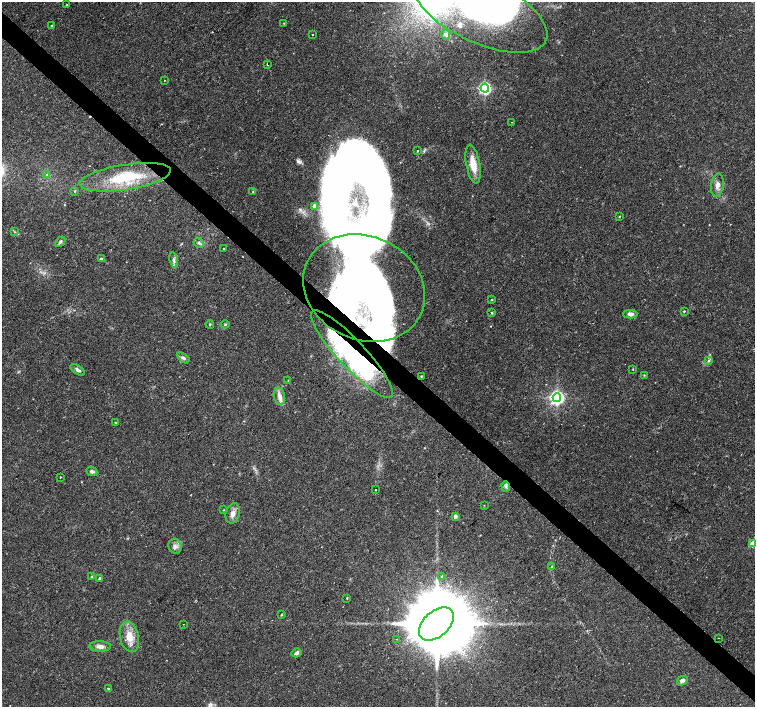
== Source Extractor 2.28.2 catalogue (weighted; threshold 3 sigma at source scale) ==
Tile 6 of 4 x 4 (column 2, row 2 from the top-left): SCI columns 1506-3010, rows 2982-4390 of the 6026 x 6026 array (HDU 1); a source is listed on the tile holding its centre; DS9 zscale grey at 2 x 2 block average (1 PNG px = mean of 2 x 2 image px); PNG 757 x 709 px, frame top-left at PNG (2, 2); each listed source drawn as its Kron ellipse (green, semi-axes under 4 px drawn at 4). Shown black and unused: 4% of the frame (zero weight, under 2 of 3 exposures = <1% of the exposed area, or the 3 px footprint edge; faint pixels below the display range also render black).
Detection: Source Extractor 2.28.2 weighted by HDU 2 'WHT'; one run over the whole footprint, this tile lists its part. Background 0.0334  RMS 0.0036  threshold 0.0161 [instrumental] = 3 sigma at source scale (4.5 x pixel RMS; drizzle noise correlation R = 1.50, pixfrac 1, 0.0396/0.0396 arcsec/px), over >= 5 px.
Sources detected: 74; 4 inside a brighter object's white glare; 1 cosmic-ray / hot-pixel residue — neither listed nor drawn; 1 inside a brighter listed object's ellipse — not listed separately; the other 68 listed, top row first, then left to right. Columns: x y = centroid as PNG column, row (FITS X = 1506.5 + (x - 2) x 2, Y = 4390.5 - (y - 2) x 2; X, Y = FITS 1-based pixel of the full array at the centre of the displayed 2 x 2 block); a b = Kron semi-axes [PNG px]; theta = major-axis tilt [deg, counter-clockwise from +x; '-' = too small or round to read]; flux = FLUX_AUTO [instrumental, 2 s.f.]
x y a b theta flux
67 5 2 2 - 0.96
480 10 72 32 -25 200
284 23 3 2 - 0.43
51 26 2 2 - 0.85
312 34 2 2 - 0.41
446 35 5 3 - 1.2
267 65 2 2 - 2.3
164 80 2 2 - 0.37
485 88 4 4 - 200
511 122 2 2 - 0.49
417 151 2 2 - 0.93
473 164 19 7 -79 14
47 175 4 3 - 1.1
125 177 46 12 9 51
717 185 11 6 81 4.9
75 191 3 3 - 0.71
253 191 3 3 - 0.91
314 206 2 2 - 2
619 216 3 2 - 0.44
15 232 3 2 - 0.51
60 242 6 3 47 2.1
199 243 6 4 -49 1.9
223 249 2 2 - 1
101 259 4 4 - 1.4
174 260 7 4 -79 2.2
364 288 63 51 -25 610
492 300 3 2 - 0.6
684 311 2 2 - 1.3
492 313 3 3 - 0.84
630 314 7 4 1 3.4
210 324 4 2 - 0.77
225 324 4 3 - 0.8
352 354 58 13 -47 230
183 358 7 4 -35 2.3
709 361 4 3 - 1
633 369 2 2 - 0.52
78 370 8 4 -35 2.4
644 375 2 2 - 0.58
421 376 3 3 - 0.69
288 380 2 2 - 0.39
279 396 9 5 -78 4.7
557 398 4 4 - 300
115 423 3 3 - 0.6
92 471 6 4 -23 2.3
60 477 2 2 - 0.54
506 486 5 3 - 1.4
376 490 2 2 - 1.1
484 505 3 2 - 0.37
223 510 3 2 - 0.42
233 513 10 7 75 4.9
455 516 3 3 - 3.5
753 544 4 3 - 14
175 546 7 6 - 3.6
551 567 3 2 - 0.51
91 577 3 3 - 0.72
442 577 4 3 - 1
100 578 3 2 - 2.6
347 598 3 2 - 0.54
282 614 3 3 - 0.6
183 624 2 2 - 0.26
436 624 20 12 42 16000
129 637 15 9 -77 13
718 638 2 2 - 0.4
397 639 2 2 - 0.62
100 646 11 5 -1 4.6
296 653 5 3 - 2.4
682 681 5 4 - 3.1
108 688 3 3 - 0.81
Overlapping masked pixels (flux is a lower limit): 4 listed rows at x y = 267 65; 364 288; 352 354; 506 486
Isophote crosses this tile's border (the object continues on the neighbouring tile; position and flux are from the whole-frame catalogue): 2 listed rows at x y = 480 10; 753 544
Diffuse or blended objects may show on this block-average render without a row.